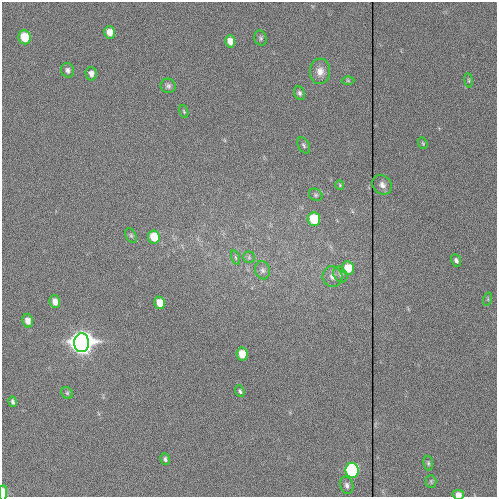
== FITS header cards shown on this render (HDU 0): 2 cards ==
NAXIS1  =                  495
NAXIS2  =                  495

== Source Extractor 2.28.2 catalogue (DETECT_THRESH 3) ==
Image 495 x 495 px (HDU 0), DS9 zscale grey, 1 PNG px = 1 image px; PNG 499 x 499 px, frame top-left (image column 1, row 495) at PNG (2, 2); each listed source drawn as its Kron ellipse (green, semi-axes under 4 px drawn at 4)
Background 547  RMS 9.8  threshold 29.5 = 3 sigma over >= 5 px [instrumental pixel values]
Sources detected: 43; all 43 listed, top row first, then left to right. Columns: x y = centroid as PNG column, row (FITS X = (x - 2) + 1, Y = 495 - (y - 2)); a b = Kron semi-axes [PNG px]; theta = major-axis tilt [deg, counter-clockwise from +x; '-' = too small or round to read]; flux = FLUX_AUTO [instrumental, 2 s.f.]
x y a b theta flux
109 32 6 5 - 7.6e+03
25 37 7 6 - 2.2e+04
261 38 8 6 -72 1.4e+03
230 41 6 5 - 6.3e+03
67 70 7 6 - 2.2e+03
320 71 13 10 86 5.7e+03
91 74 7 5 -77 3.8e+03
469 80 7 3 -82 8.7e+02
348 81 6 4 -1 8.4e+02
168 86 7 7 - 1.9e+03
299 93 7 5 -67 1.7e+03
184 111 6 4 -70 7.9e+02
423 143 6 4 -69 7.9e+02
304 145 9 5 -59 1.5e+03
340 185 5 4 - 7.3e+02
382 185 11 9 -41 3.5e+03
316 195 7 5 -32 1.3e+03
314 219 7 6 - 3.0e+04
131 235 8 5 -63 1.3e+03
154 237 7 6 - 1.6e+04
235 257 7 3 -71 1.1e+03
249 257 6 6 - 1.4e+03
456 260 6 4 -64 2.0e+03
348 268 7 6 - 1.4e+04
263 270 9 7 -73 2.4e+03
340 274 8 6 -58 2.0e+03
332 277 10 10 - 3.9e+03
488 299 7 4 72 8.2e+02
55 302 6 5 - 5.1e+03
160 303 6 5 - 1.1e+04
28 321 7 5 -78 5.4e+03
82 343 9 7 -88 2.2e+06
242 354 6 5 - 1.3e+04
240 391 6 4 -69 1.3e+03
67 393 6 5 - 1.2e+03
13 402 5 3 - 1.8e+03
165 459 6 4 -79 1.6e+03
428 463 7 5 -81 1.2e+03
352 470 7 6 - 1.4e+05
431 481 6 5 - 1.0e+03
347 485 9 6 -73 2.2e+03
3 493 7 4 87 9.9e+03
458 495 6 5 - 4.2e+03
At the frame edge (FLAGS 8, measured only in part): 2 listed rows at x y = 3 493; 458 495